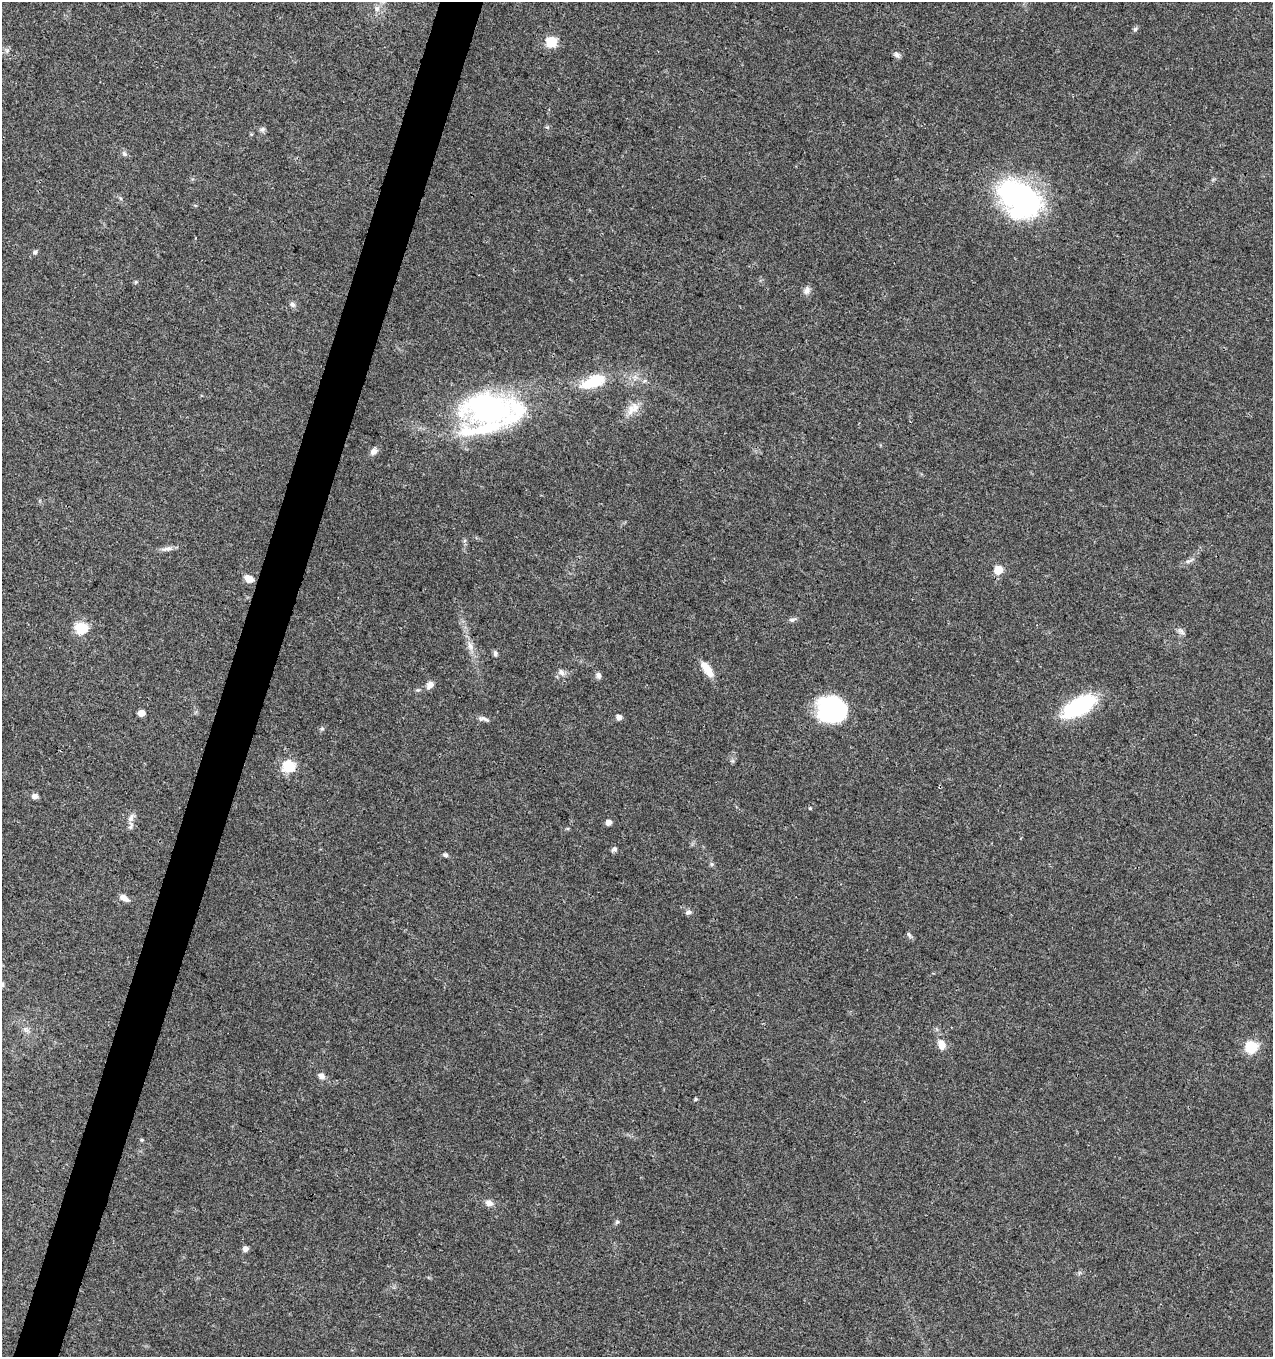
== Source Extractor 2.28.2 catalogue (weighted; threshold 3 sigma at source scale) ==
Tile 7 of 4 x 4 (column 3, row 2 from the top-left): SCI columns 2758-4028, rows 2720-4074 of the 5579 x 5430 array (HDU 1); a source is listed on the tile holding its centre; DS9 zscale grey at full resolution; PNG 1275 x 1359 px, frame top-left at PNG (2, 2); no overlay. Shown black and unused: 3% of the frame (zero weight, under 3 of 4 exposures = <1% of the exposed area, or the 3 px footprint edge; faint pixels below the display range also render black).
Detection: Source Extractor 2.28.2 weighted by HDU 2 'WHT'; one run over the whole footprint, this tile lists its part. Background 0.0419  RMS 0.0035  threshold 0.0157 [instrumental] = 3 sigma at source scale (4.5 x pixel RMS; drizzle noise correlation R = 1.50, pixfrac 1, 0.0396/0.0396 arcsec/px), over >= 5 px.
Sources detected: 61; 2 inside a brighter object's white glare — not listed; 5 inside a brighter listed object's ellipse — not listed separately; the other 54 listed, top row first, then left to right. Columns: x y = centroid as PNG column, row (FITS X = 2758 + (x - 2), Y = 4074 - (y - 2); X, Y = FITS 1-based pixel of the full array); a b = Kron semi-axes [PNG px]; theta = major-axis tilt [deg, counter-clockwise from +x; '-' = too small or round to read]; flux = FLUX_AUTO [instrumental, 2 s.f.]
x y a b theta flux
377 9 9 7 89 1.5
1135 29 6 5 - 0.66
551 42 6 6 - 26
897 55 10 6 -35 1
262 129 8 6 17 0.87
124 154 9 5 -62 0.82
1019 198 54 35 -47 63
35 252 6 6 - 0.72
135 282 6 3 70 0.4
807 291 12 8 65 1.6
292 304 8 6 -46 1.1
593 381 26 12 21 15
489 409 63 37 0 75
633 409 21 12 42 4.5
374 451 9 8 - 1.8
167 549 16 6 11 1.7
1189 561 15 4 27 1.1
998 570 6 5 - 10
248 579 8 6 -25 3.6
792 620 10 5 16 0.92
81 628 6 6 - 33
1182 632 10 5 -63 1
470 646 12 6 -74 2
495 653 8 5 -83 0.81
707 669 20 8 -55 4.9
561 672 10 7 -50 1.4
598 675 8 6 -89 1.1
430 685 10 8 54 2
832 705 35 22 22 28
1079 706 32 15 32 32
141 713 5 5 - 3.4
619 717 6 5 - 1.7
484 719 16 6 -14 1.4
288 766 6 6 - 35
35 796 7 6 - 1.3
810 808 4 4 - 0.32
131 818 13 6 72 1.6
608 822 5 5 - 2.2
614 849 9 5 28 0.73
445 855 6 5 - 0.77
712 864 6 5 - 0.59
124 898 10 6 -28 2.5
688 912 9 6 14 1
909 934 9 5 -63 0.72
2 985 7 6 - 0.86
26 1029 10 6 -25 1.3
941 1045 12 9 -69 3.1
1251 1047 6 6 - 35
321 1076 9 7 -27 1.6
695 1099 5 4 - 0.46
142 1140 5 4 - 0.4
489 1203 10 7 -24 2.1
617 1222 7 4 45 0.55
245 1249 5 5 - 1.8
Isophote crosses this tile's border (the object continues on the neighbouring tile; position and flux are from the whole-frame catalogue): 1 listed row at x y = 2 985
Unlisted compact peaks at least as high as the median listed source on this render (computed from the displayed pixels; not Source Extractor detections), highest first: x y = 322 729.